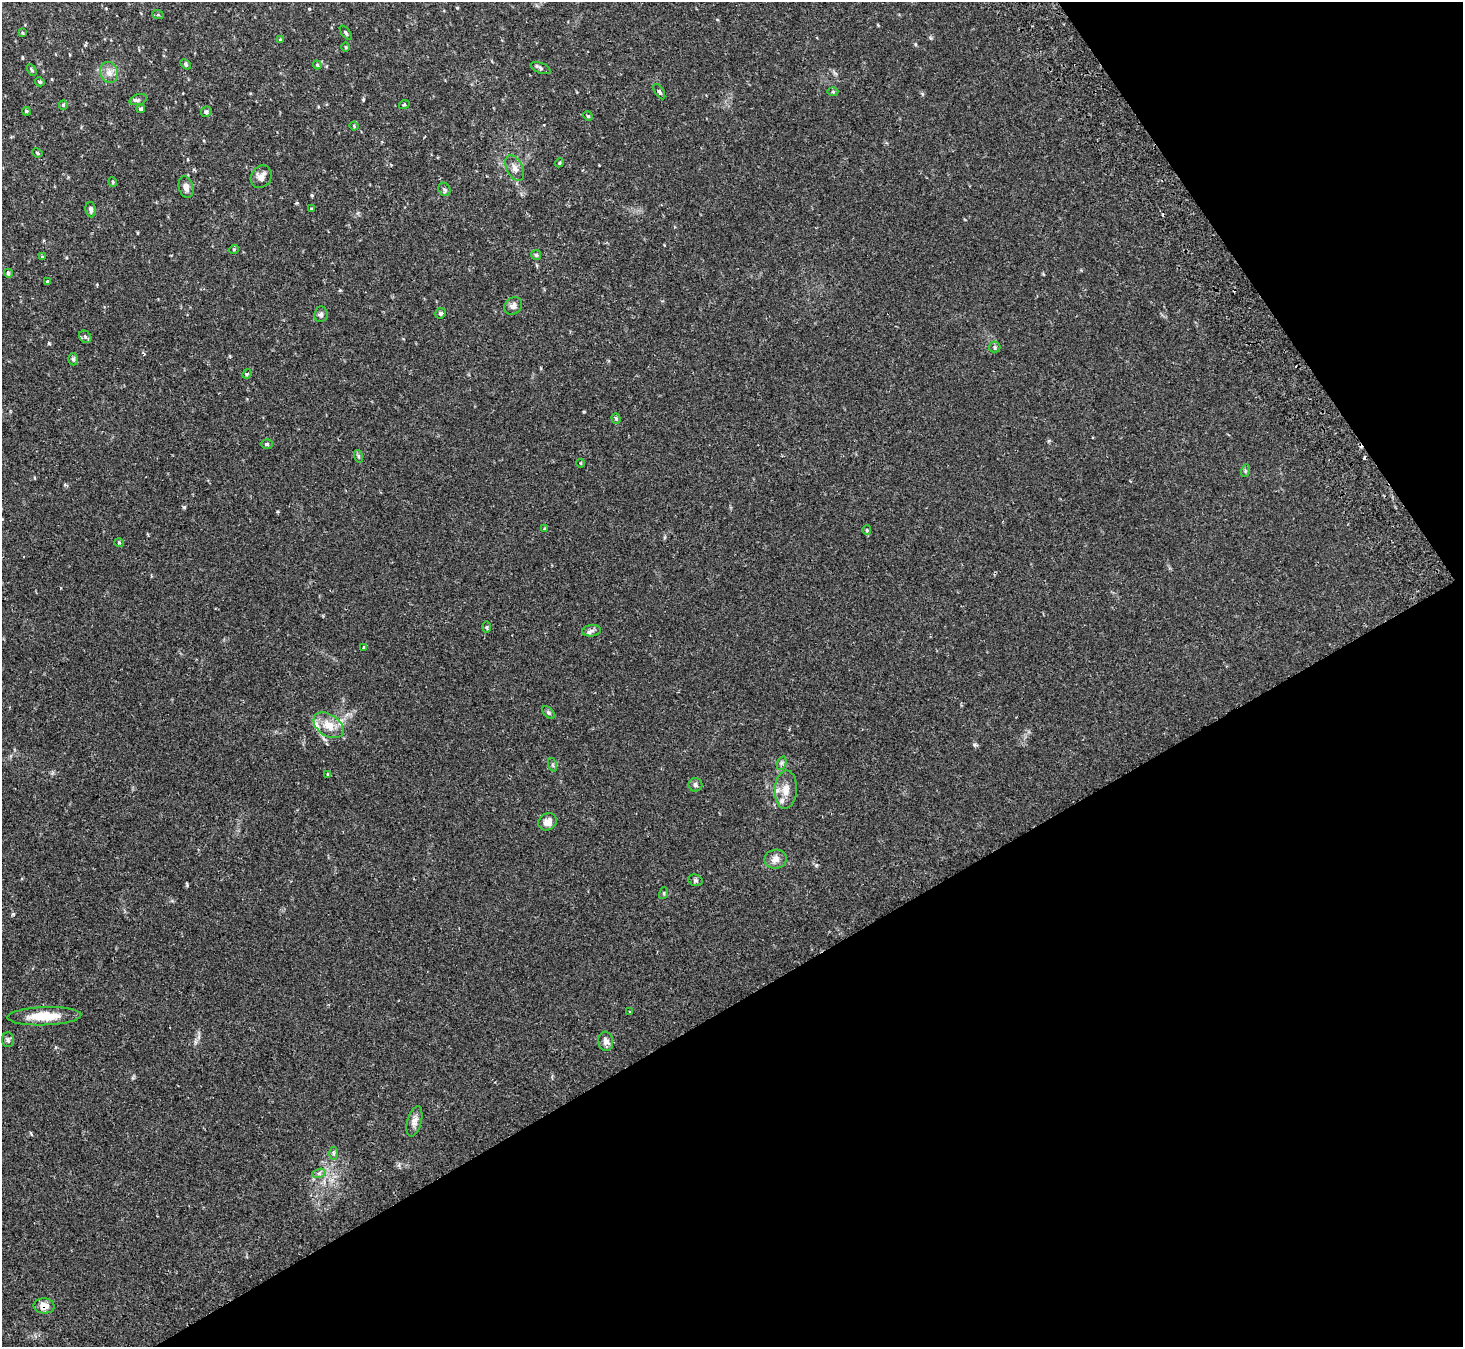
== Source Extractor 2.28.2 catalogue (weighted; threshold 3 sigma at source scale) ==
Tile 12 of 4 x 4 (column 4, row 3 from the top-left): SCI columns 4437-5897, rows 1540-2884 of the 5948 x 5908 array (HDU 1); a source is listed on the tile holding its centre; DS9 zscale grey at full resolution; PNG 1465 x 1349 px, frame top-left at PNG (2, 2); each listed source drawn as its Kron ellipse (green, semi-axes under 4 px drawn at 4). Shown black and unused: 32% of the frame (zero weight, under 2 of 3 exposures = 3% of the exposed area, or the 3 px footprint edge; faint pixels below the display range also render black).
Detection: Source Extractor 2.28.2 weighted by HDU 2 'WHT'; one run over the whole footprint, this tile lists its part. Background 0.0546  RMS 0.0051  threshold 0.023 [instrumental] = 3 sigma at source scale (4.5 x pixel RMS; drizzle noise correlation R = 1.50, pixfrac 1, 0.05/0.05 arcsec/px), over >= 5 px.
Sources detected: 76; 2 cosmic-ray / hot-pixel residue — neither listed nor drawn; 2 inside a brighter listed object's ellipse — not listed separately; the other 72 listed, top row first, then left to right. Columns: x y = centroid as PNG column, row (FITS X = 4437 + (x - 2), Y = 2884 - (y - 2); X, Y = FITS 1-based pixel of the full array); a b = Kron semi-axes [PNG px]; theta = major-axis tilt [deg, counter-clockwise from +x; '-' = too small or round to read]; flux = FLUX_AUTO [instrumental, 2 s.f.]
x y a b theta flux
158 15 6 4 -19 0.58
22 33 4 3 - 0.55
346 33 8 4 -53 0.82
280 40 4 3 - 0.54
346 47 4 3 - 0.45
186 64 6 4 -46 0.82
317 65 4 3 - 0.51
541 68 10 5 -21 1.1
32 70 6 4 -61 0.62
109 72 11 9 -73 3.1
40 82 5 4 - 0.8
659 92 8 4 -58 0.93
833 92 5 3 - 0.56
138 100 9 5 17 1.2
63 105 5 4 - 0.64
404 105 5 3 - 0.56
141 109 4 4 - 0.97
26 111 4 4 - 0.75
206 112 5 5 - 0.98
588 116 5 3 - 0.52
354 126 4 3 - 0.43
37 153 5 3 - 0.66
559 163 5 3 - 0.48
515 168 14 8 -65 2.9
261 177 12 10 56 3.2
113 182 5 3 - 0.43
186 187 11 7 -77 2.5
444 189 7 6 - 1.1
311 209 4 3 - 0.54
91 210 8 5 -81 1.3
234 249 5 3 - 0.44
536 255 5 5 - 0.82
42 257 3 3 - 0.5
8 273 5 4 - 0.87
47 282 3 3 - 2.2
513 306 9 8 - 2.2
440 313 5 5 - 1.1
321 314 8 6 82 1.3
85 337 7 5 -46 0.95
995 347 6 5 - 0.81
73 359 6 4 -72 0.91
247 374 5 4 - 0.58
616 419 5 4 - 0.81
267 444 6 5 - 0.85
358 456 6 4 -72 0.68
581 463 4 3 - 0.36
1245 471 6 4 73 0.69
545 529 4 3 - 0.62
867 530 5 4 - 0.57
119 543 5 3 - 0.41
486 627 6 4 90 0.73
592 631 9 5 7 1.6
364 648 3 3 - 1.4
548 712 7 4 -46 0.81
328 725 16 10 -33 7.3
782 763 7 4 71 1
553 765 7 4 -71 0.76
328 774 4 3 - 1
695 785 7 6 - 1.3
786 790 19 11 86 6.2
548 822 10 8 30 3.9
775 859 11 9 10 3.4
695 880 7 5 -16 1.1
664 893 6 4 73 0.59
630 1012 3 3 - 0.92
44 1016 37 9 2 12
8 1040 7 6 - 1.1
606 1041 10 7 -82 2.3
414 1121 16 7 75 3
333 1153 6 4 90 0.83
319 1173 7 4 18 1.2
44 1306 10 7 -3 4.3
Overlapping masked pixels (flux is a lower limit): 1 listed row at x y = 44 1306
Unlisted compact peaks at least as high as the median listed source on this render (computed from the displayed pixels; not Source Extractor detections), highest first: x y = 13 914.